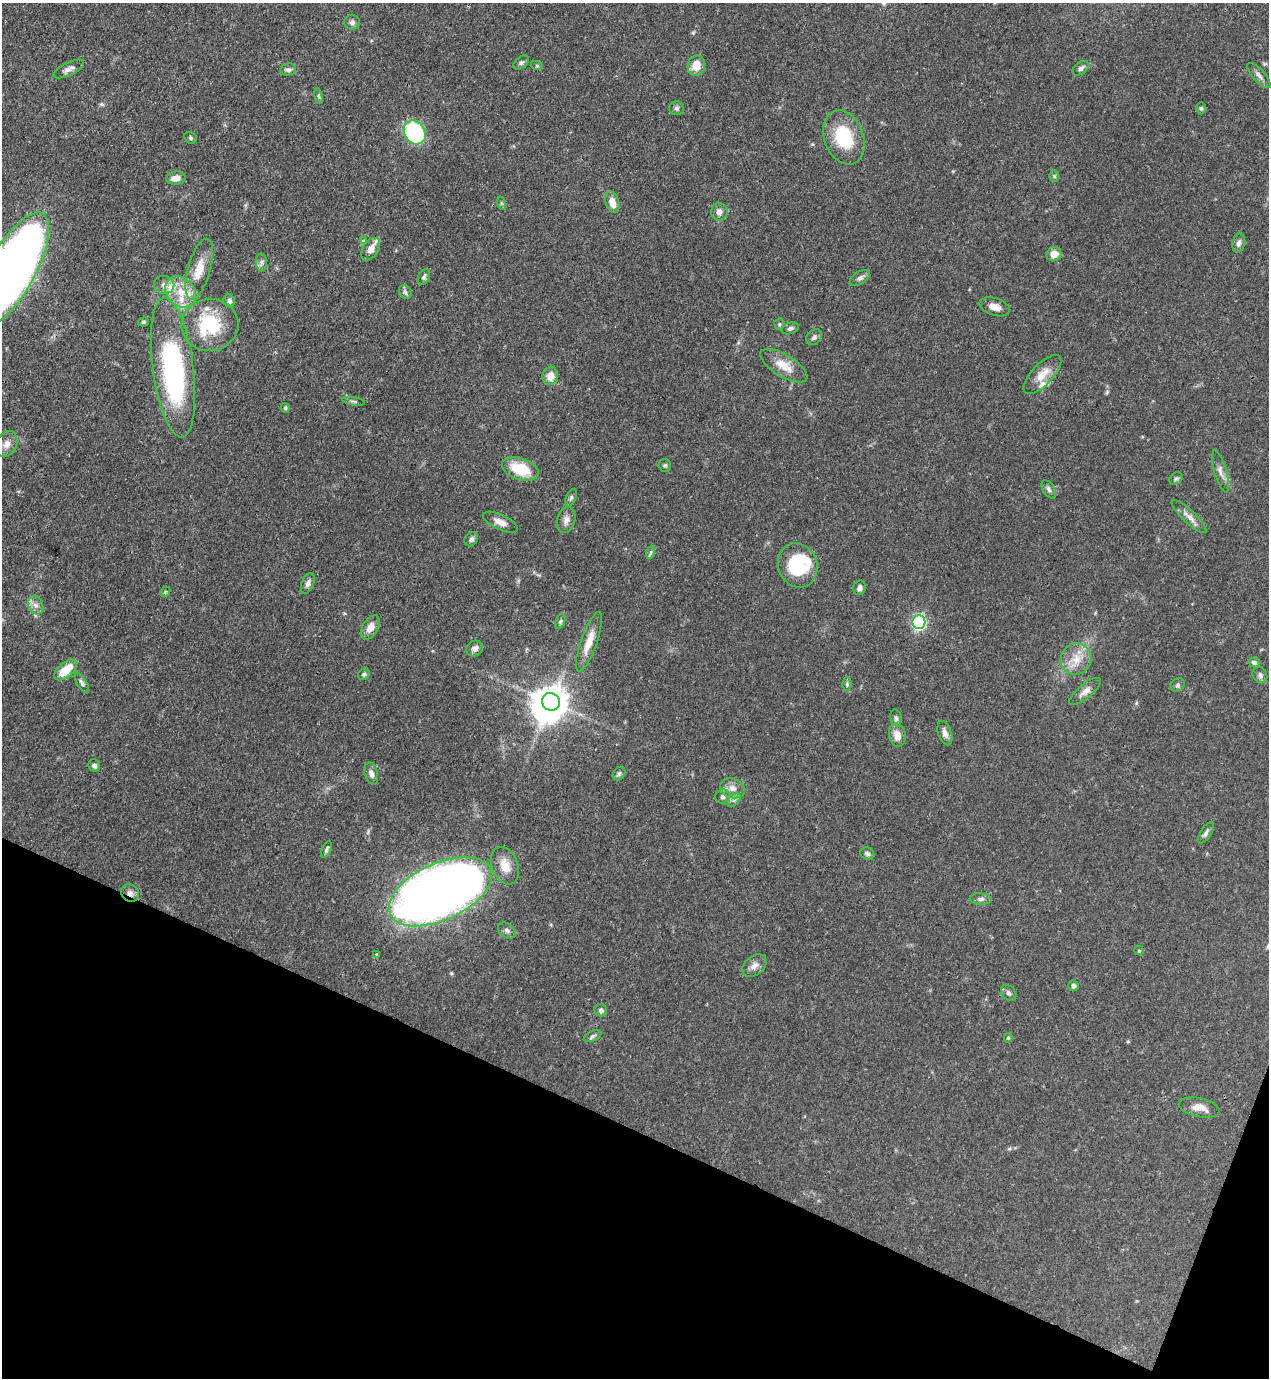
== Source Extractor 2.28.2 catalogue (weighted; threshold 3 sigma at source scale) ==
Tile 15 of 4 x 4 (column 3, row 4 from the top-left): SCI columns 2756-4022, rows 40-1415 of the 5643 x 5582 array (HDU 1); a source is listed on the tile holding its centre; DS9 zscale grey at full resolution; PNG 1271 x 1380 px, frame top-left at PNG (2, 3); each listed source drawn as its Kron ellipse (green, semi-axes under 4 px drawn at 4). Shown black and unused: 19% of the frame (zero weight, under 3 of 4 exposures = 7% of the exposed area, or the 3 px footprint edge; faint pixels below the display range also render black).
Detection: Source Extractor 2.28.2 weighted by HDU 2 'WHT'; one run over the whole footprint, this tile lists its part. Background 0.0656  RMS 0.0035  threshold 0.0157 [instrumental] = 3 sigma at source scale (4.5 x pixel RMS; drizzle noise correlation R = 1.50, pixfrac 1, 0.05/0.05 arcsec/px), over >= 5 px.
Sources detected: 110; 3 inside a brighter object's white glare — neither listed nor drawn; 5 inside a brighter listed object's ellipse — not listed separately; the other 102 listed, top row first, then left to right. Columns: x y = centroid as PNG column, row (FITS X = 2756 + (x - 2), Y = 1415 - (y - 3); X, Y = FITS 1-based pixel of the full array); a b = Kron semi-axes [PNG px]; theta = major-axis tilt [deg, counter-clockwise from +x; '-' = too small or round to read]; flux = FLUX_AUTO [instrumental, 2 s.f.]
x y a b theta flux
352 22 8 7 - 1.2
521 62 9 5 37 0.86
537 66 6 4 -18 0.47
696 66 10 8 78 4.9
1081 68 9 6 38 1.1
69 69 17 6 26 1.8
288 70 8 6 7 1
1259 75 16 6 -48 1.6
319 96 8 4 -80 0.56
676 108 7 7 - 0.91
1201 108 6 5 - 0.56
415 132 12 10 -57 37
844 137 28 19 -69 18
191 138 7 5 -35 0.63
1054 176 5 5 - 0.54
176 178 9 6 8 2.8
612 202 11 6 -73 3.7
501 203 6 4 -71 0.51
719 212 8 8 - 1.7
363 240 4 3 - 0.49
1239 243 10 6 81 1.5
371 249 12 7 56 3.1
1054 254 7 7 - 3.1
261 262 9 5 -84 1.1
199 269 31 11 74 8
11 271 65 23 61 440
424 277 8 5 62 0.88
860 278 11 6 32 1.2
164 285 10 9 - 2
181 292 17 13 -47 7.5
405 292 7 5 -56 0.97
229 301 7 5 -65 1.1
995 307 16 8 -17 2.7
143 322 5 4 - 0.53
779 324 5 5 - 0.47
210 325 28 26 6 22
790 328 9 5 19 0.99
814 337 9 7 45 1.1
784 366 27 11 -31 5.9
173 368 70 20 -83 80
1042 375 25 10 47 5.2
550 376 9 8 - 3.4
353 401 11 3 -10 0.68
285 408 5 4 - 0.48
7 444 14 10 64 2.6
665 465 6 6 - 0.67
520 469 19 10 -19 12
1220 471 22 6 -74 2.2
1176 479 7 5 40 0.68
1049 489 10 5 -58 1.1
571 498 9 5 66 0.83
1189 517 23 6 -43 2.6
566 520 13 9 76 2.1
500 522 19 7 -25 2.9
471 539 8 6 49 1.2
651 552 6 4 71 0.64
798 565 22 19 -68 19
308 583 11 6 69 1.5
860 588 7 6 - 1.2
165 592 6 4 46 0.49
36 605 9 7 -65 1.8
560 621 8 4 70 0.63
919 622 7 6 - 68
370 628 13 8 58 3.4
589 642 31 8 71 5.6
475 648 8 7 - 1.6
1076 659 16 15 - 5.8
1254 662 6 5 - 0.94
66 670 13 7 41 8.2
364 674 6 5 - 0.7
1260 675 8 7 - 1.1
82 683 11 5 -59 0.98
847 684 7 4 -89 0.6
1178 685 7 6 - 0.77
1085 691 19 7 39 2.5
551 702 9 8 - 590
896 718 8 5 -79 0.86
945 733 13 6 -72 1.9
897 735 12 8 -80 3.4
94 765 6 5 - 1.2
371 774 11 6 -73 1.6
619 774 7 5 52 0.82
732 788 13 9 -20 2.6
723 797 8 7 - 1.3
734 800 8 5 44 1.1
1206 833 12 5 59 1.1
326 849 9 4 66 0.78
867 854 7 6 - 0.8
505 866 19 13 -69 5.3
440 892 55 28 25 420
130 893 9 8 - 1.6
981 899 11 5 -3 1.1
507 930 10 6 -35 1.2
1139 951 5 4 - 0.41
377 955 4 3 - 0.49
754 966 13 9 40 2.2
1073 986 5 5 - 1.2
1009 993 9 6 -48 1.1
601 1010 6 6 - 1.1
593 1036 9 5 25 0.89
1008 1038 5 4 - 0.46
1199 1108 20 9 -12 3.7
Overlapping masked pixels (flux is a lower limit): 3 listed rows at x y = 11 271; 440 892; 130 893
Isophote crosses this tile's border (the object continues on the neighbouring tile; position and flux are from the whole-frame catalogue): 1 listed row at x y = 11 271